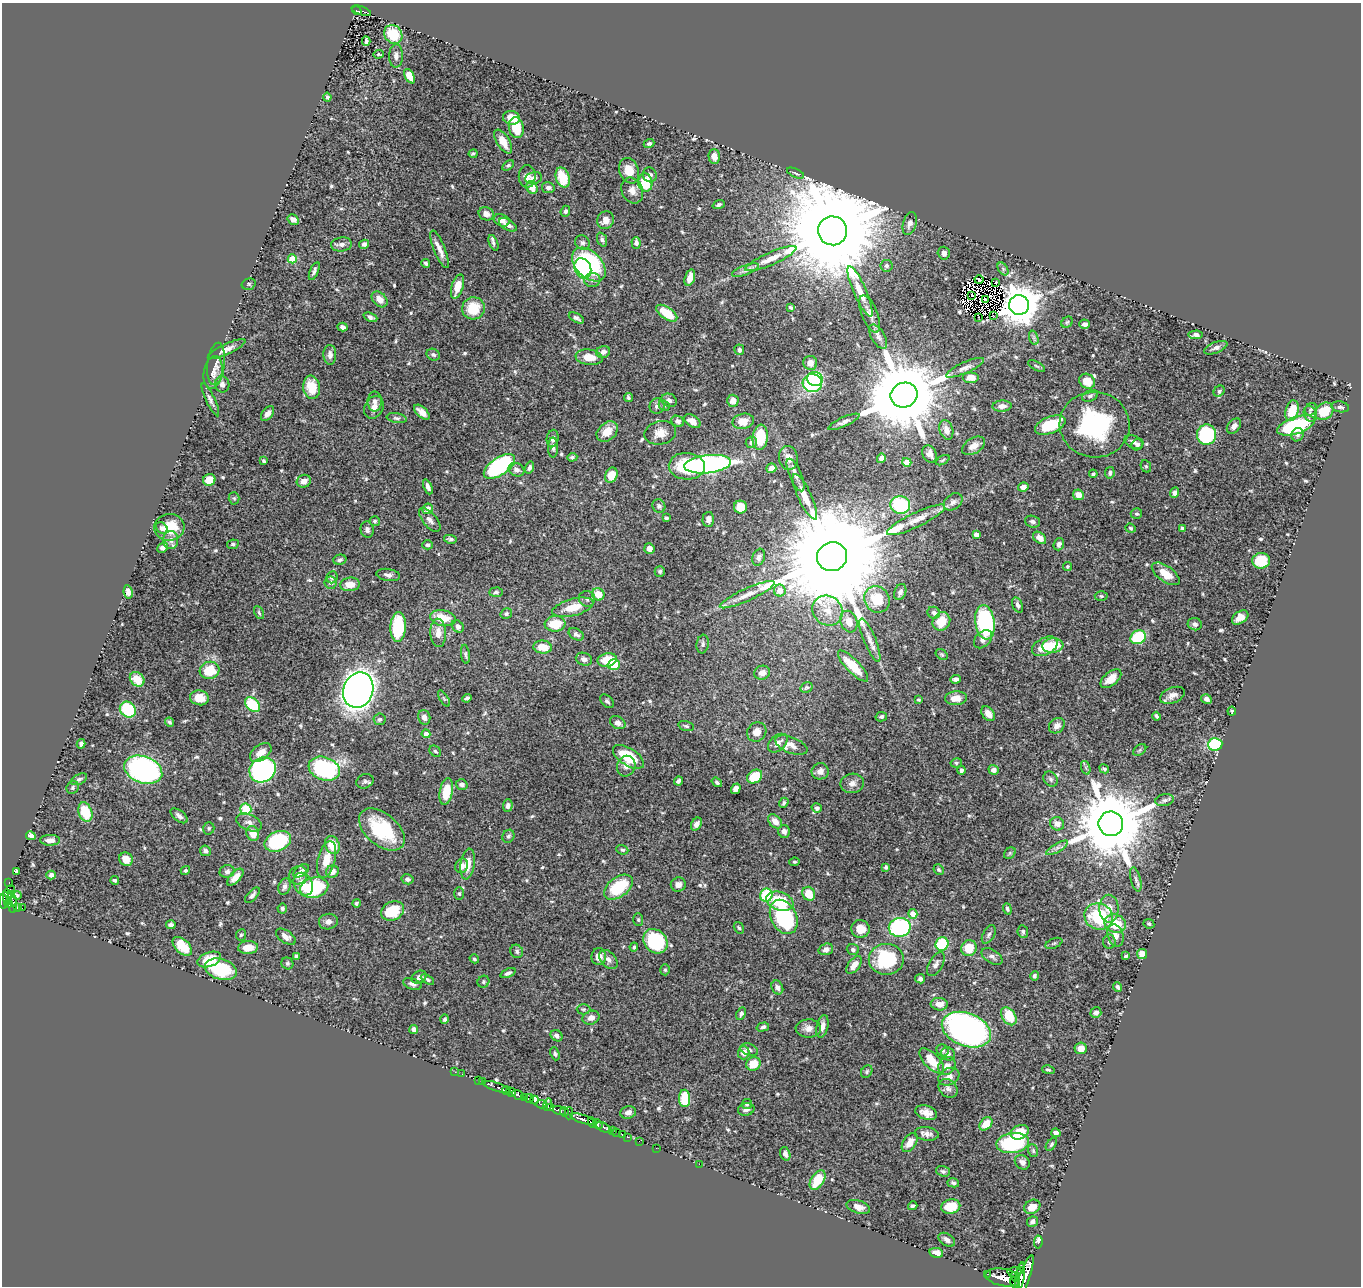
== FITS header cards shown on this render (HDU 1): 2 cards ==
NAXIS1  =                 1359
NAXIS2  =                 1284

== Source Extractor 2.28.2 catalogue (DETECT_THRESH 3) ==
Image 1359 x 1284 px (HDU 1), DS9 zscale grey, 1 PNG px = 1 image px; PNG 1363 x 1288 px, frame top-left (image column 1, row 1284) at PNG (2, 3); each listed source drawn as its Kron ellipse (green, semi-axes under 4 px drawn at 4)
Background 0.614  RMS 0.014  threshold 0.0422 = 3 sigma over >= 5 px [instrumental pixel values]
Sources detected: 623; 5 with non-positive FLUX_AUTO (blend fragments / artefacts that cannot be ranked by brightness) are neither listed nor drawn; of the other 618, the 500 brightest by FLUX_AUTO listed and drawn (118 fainter detections omitted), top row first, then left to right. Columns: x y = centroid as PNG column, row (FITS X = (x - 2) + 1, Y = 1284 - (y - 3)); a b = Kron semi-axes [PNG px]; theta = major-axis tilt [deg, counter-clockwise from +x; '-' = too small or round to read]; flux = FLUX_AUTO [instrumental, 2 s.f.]
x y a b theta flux
357 11 5 4 - 49
361 11 10 3 -20 55
393 34 10 8 -50 30
366 41 4 3 - 2.4
378 54 5 4 - 1.5
396 56 11 7 89 4.1
410 76 8 4 -60 15
327 97 4 3 - 1.8
511 118 8 6 -12 13
516 128 10 7 -79 22
503 142 13 6 -58 12
649 144 5 4 - 2.2
473 154 4 3 - 1.5
714 156 7 6 - 7.8
508 165 6 4 37 1.5
629 171 13 9 -67 14
795 173 9 3 -24 1.6
650 175 7 7 - 3.7
527 176 11 8 -90 7.2
563 177 10 7 -74 25
534 178 8 6 14 4.4
645 183 9 7 -81 31
532 188 6 5 - 9.7
548 188 6 5 - 3.6
632 191 13 10 -66 7.8
719 205 6 4 20 2.1
565 211 5 4 - 2.5
486 214 8 6 -22 5.4
293 219 6 4 -32 5.9
502 220 8 6 -23 6
605 220 9 8 - 8.7
910 223 12 6 73 4.3
508 225 10 5 -31 4.5
832 231 14 14 - 33000
602 239 7 5 -68 2.3
493 243 8 4 -66 2.6
582 243 8 7 - 2.8
636 243 6 4 -87 3.9
341 244 10 7 7 4.3
364 244 5 4 - 2.9
440 249 20 5 -68 7.8
944 253 6 6 - 4.5
292 259 4 4 - 21
771 259 28 6 24 13
426 263 4 3 - 2.1
589 265 20 13 -45 130
886 266 6 6 - 2.2
583 268 10 8 -68 75
1003 269 7 4 -57 2
745 270 14 4 21 4.1
314 271 10 4 68 2.6
690 278 8 4 72 9.9
979 279 4 3 - 1.7
592 280 8 7 - 3.5
996 283 2 2 - 3.8
249 284 7 5 16 1.7
457 286 12 5 73 15
860 291 27 6 -66 13
972 295 3 2 - 1.4
380 299 9 6 -46 8.2
985 299 3 2 - 1.6
1019 305 10 10 - 3100
790 307 4 3 - 1.6
473 308 11 11 - 25
667 313 12 6 -34 23
870 314 20 8 -68 7.1
993 315 2 2 - 1.4
370 317 7 4 -23 3.2
978 317 3 2 - 1.5
576 318 8 4 -29 2.6
1067 322 6 5 - 1.6
1085 324 5 4 - 3.5
343 327 5 4 - 3.4
1196 335 7 4 3 3.4
878 337 13 6 -59 4.8
1034 338 7 4 -72 2.1
1216 348 12 5 21 3.9
226 349 21 5 25 6
739 350 5 5 - 2.5
603 352 7 6 - 4.2
330 355 10 6 -88 4.7
433 355 7 5 -28 2.3
589 357 13 7 -7 13
810 363 7 7 - 7.7
216 364 21 8 83 6.5
1036 366 9 4 -27 1.5
965 368 21 5 24 5.4
213 372 16 9 80 8.8
971 377 8 5 0 10
815 379 8 7 - 44
1087 381 8 7 - 16
812 383 10 9 - 77
222 384 8 7 - 4.6
312 387 12 8 -81 22
1219 391 6 5 - 1.7
904 395 14 12 20 15000
1090 396 8 5 23 2.2
628 398 5 4 - 1.8
210 400 18 4 -65 3.7
669 400 8 6 -29 3.8
375 401 10 7 -90 3.9
733 401 6 5 - 8
657 406 8 7 - 3.8
664 406 6 4 -43 1.6
1002 406 9 5 3 5.6
374 407 12 9 62 7.5
1340 407 9 5 -10 2.5
1311 409 7 5 46 1.6
1292 411 10 6 73 25
1324 411 10 8 37 24
422 412 10 5 -42 7
268 413 8 5 52 4.4
1310 414 8 6 -66 3.1
397 418 10 5 -10 2.3
678 421 6 5 - 3.5
692 421 9 5 -32 8.6
743 421 11 7 12 14
844 422 17 4 24 3.9
1050 425 16 8 21 40
1095 425 35 33 -9 110
1296 425 20 8 19 89
1234 426 8 6 48 4.8
946 430 10 6 -73 5.5
607 432 12 8 42 12
660 433 16 11 13 10
1206 435 10 9 - 95
1298 435 7 6 - 3.1
760 437 12 7 83 36
553 438 9 6 80 3.7
751 442 6 5 - 2.9
1134 442 9 6 -26 4.6
1138 444 6 5 - 2.2
974 446 13 7 31 7.2
553 448 10 5 -89 2.7
929 454 9 7 -62 5.2
572 457 5 4 - 1.7
788 458 12 9 -81 8.2
881 458 5 4 - 6.2
943 460 7 4 28 1.5
264 461 4 3 - 1.7
907 462 4 4 - 18
708 464 23 9 6 220
499 466 18 8 34 140
687 466 18 13 -3 62
1146 466 6 5 - 1.6
530 468 6 4 74 2.7
771 468 5 4 - 5.8
516 470 8 6 -28 5.2
1110 473 6 4 79 2.4
1093 474 4 3 - 1.9
611 475 8 6 66 15
795 475 17 6 -67 5.6
209 480 6 6 - 18
304 481 7 6 - 7
428 487 8 4 -67 3.7
1023 487 5 4 - 7.7
1175 493 5 4 - 4.1
1078 495 5 5 - 7.3
805 497 25 6 -65 15
234 498 6 5 - 1.5
953 502 10 7 36 4.3
900 505 10 8 -13 58
659 506 7 6 - 2.5
740 507 6 6 - 17
427 509 5 5 - 7.5
1136 514 5 5 - 1.7
666 518 4 3 - 1.5
708 519 7 6 - 4
430 520 14 7 -50 5.3
916 520 32 7 26 13
375 521 5 5 - 1.8
1033 522 8 5 -17 2.9
169 527 15 13 6 21
162 528 7 5 -43 2.9
1130 528 5 4 - 1.6
1182 528 4 3 - 1.9
367 530 8 6 -75 3.9
976 534 4 4 - 6.7
1039 538 7 5 -39 7.1
450 539 6 4 -10 2.2
171 540 9 7 -89 5
233 544 6 4 10 1.8
1059 544 6 5 - 3.1
427 545 5 4 - 1.8
163 547 6 4 42 3.6
649 549 5 5 - 7.3
759 557 9 6 69 3.2
832 557 15 14 - 45000
340 560 7 5 14 2.4
1261 561 9 8 - 34
1067 567 4 4 - 1.5
660 571 5 5 - 2.1
1166 574 16 8 -36 15
388 575 12 6 -9 4.1
332 577 6 5 - 2.9
331 583 6 6 - 3
350 584 10 7 6 13
780 591 6 6 - 9.8
128 592 6 4 -80 7.1
496 592 7 4 3 1.8
900 592 8 6 67 3.4
598 594 6 6 - 16
747 595 30 6 24 11
1101 596 6 4 -2 1.5
587 599 8 8 - 3.3
877 599 14 12 -54 27
1018 605 8 5 -66 2.7
573 607 21 8 15 19
827 611 16 14 -40 16
259 613 7 4 -63 1.6
506 613 6 5 - 2
934 613 6 6 - 2.7
1240 617 9 5 34 7.4
443 618 13 8 -10 19
941 621 9 8 - 19
849 622 11 8 -69 9.8
985 622 17 9 -82 130
555 624 10 8 5 25
1195 624 7 6 - 2.7
458 626 7 5 -50 3.2
398 627 15 7 87 61
438 633 14 7 -88 9
576 634 8 5 -28 2.8
1138 637 8 6 30 56
983 639 11 7 45 5.1
870 640 23 6 -68 7.6
703 644 9 6 82 3.1
1045 646 14 8 27 19
1053 646 11 7 6 29
543 647 9 6 -6 14
465 654 9 4 -82 2
942 654 6 4 -35 1.5
584 659 8 6 -16 3.9
607 660 10 6 12 23
614 665 6 5 - 22
853 666 20 6 -46 26
210 670 10 8 16 28
762 673 8 7 - 5.9
137 679 8 6 -42 19
956 679 5 4 - 3.2
1111 679 12 7 40 11
806 687 6 5 - 1.6
358 690 18 15 70 970
1172 695 13 7 23 6.1
199 698 9 7 -12 14
444 698 9 4 -59 1.7
467 698 5 4 - 2
956 698 11 7 2 11
1206 699 5 4 - 3.6
918 700 3 3 - 1.5
607 701 8 5 -44 2.3
252 704 8 6 -42 38
128 710 9 7 -39 56
1232 711 4 3 - 1.7
988 714 8 6 -51 6.5
1156 716 4 3 - 2
424 717 7 6 - 5.1
881 717 6 4 12 2.2
380 719 6 5 - 2
169 722 5 3 - 1.9
618 723 8 6 -30 4.6
686 726 8 5 -15 1.8
1057 726 8 7 - 6.3
757 732 10 9 - 7.7
426 734 4 4 - 6
778 743 11 7 42 7
81 744 4 4 - 3.1
1215 744 7 6 - 62
791 745 17 8 -22 8
1140 750 7 4 37 1.6
435 751 6 5 - 1.7
261 752 12 7 36 9.6
628 757 17 8 -32 36
956 763 5 4 - 1.6
626 766 10 9 - 4.9
1086 768 7 4 -72 1.7
324 769 16 11 -19 120
1104 769 5 4 - 1.8
143 770 20 13 -20 240
263 770 14 12 36 240
961 770 4 3 - 2.6
994 770 5 4 - 4.3
820 771 8 8 - 5.4
755 777 8 6 36 27
79 779 8 5 27 2.6
1051 779 8 6 -53 2.7
365 781 9 7 22 2.6
678 781 4 3 - 2.4
717 782 6 4 -37 2.1
852 783 12 9 12 5.7
462 784 6 5 - 3.5
73 787 7 6 - 1.9
736 789 5 4 - 5.7
446 792 13 6 80 24
1165 800 9 6 10 2.9
784 803 5 4 - 1.7
508 806 6 4 85 3.1
817 808 5 4 - 3.1
246 809 6 5 - 42
85 812 10 6 -70 31
179 816 10 5 -38 3.6
775 821 8 5 -47 8.7
249 822 13 8 -22 5.5
696 824 7 5 58 4.4
1057 824 7 6 - 6.8
1111 824 12 12 - 12000
209 828 6 5 - 1.8
382 829 26 16 -40 56
784 831 6 6 - 4.4
253 833 8 6 -68 13
31 836 5 4 - 4.9
508 836 7 5 58 2.3
50 840 10 5 1 6.1
278 841 14 9 23 92
332 845 9 7 -68 20
1057 848 12 4 30 3.4
622 850 6 4 -23 1.9
205 851 5 5 - 2.9
1010 853 6 5 - 1.7
126 859 7 6 - 9.3
326 859 19 8 76 15
794 862 5 4 - 1.5
468 864 15 7 83 13
462 866 7 6 - 5.3
886 867 4 3 - 1.7
939 870 5 4 - 1.6
16 871 4 3 - 1.6
185 871 5 4 - 1.6
227 871 7 6 - 3.2
301 871 9 5 36 3.3
332 872 6 6 - 6.5
51 875 4 4 - 3.4
298 875 9 8 - 6.2
235 877 10 5 47 8.3
407 879 6 5 - 3
1136 879 12 5 -76 3.1
115 880 4 3 - 2.1
9 883 4 2 - 8.8
303 884 12 9 -61 11
678 884 7 7 - 4.6
285 887 8 6 70 3.7
618 887 16 10 36 42
314 888 14 10 15 78
10 890 5 3 - 33
459 894 6 5 - 1.9
809 894 7 6 - 18
11 895 3 2 - 26
17 895 4 3 - 1.5
252 895 9 4 49 3.2
766 895 6 6 - 52
7 897 8 4 -82 8.3
780 901 14 9 -18 42
4 902 7 4 -86 120
8 903 4 3 - 18
356 903 4 4 - 1.7
13 904 9 3 88 97
17 908 4 3 - 96
22 908 3 2 - 15
282 909 5 4 - 2
1007 909 6 4 -71 1.9
1109 909 14 9 -88 12
393 911 12 9 24 31
913 914 5 4 - 9.3
1099 916 14 13 - 59
784 917 18 12 -63 100
638 920 6 5 - 1.5
328 922 9 7 12 4.8
1115 924 11 9 -21 25
1149 924 5 4 - 1.6
171 925 5 4 - 2.5
900 927 11 9 11 160
739 928 6 4 -57 1.5
860 929 9 9 - 13
1023 931 6 5 - 2.2
989 934 10 5 60 2.5
241 935 6 5 - 1.6
1116 935 11 7 -73 6.1
286 937 11 6 -34 5.1
655 941 13 11 -45 72
1109 942 7 6 - 2.5
1054 943 9 5 23 1.7
942 944 7 6 - 52
182 946 12 7 -44 20
634 947 4 3 - 1.6
248 948 10 6 4 12
969 948 8 7 - 20
826 949 7 5 18 4.2
853 949 6 5 - 2.3
517 951 7 6 - 2.4
1142 954 5 5 - 7.7
296 956 4 4 - 2.8
1126 956 4 3 - 1.9
599 957 8 7 - 7.4
992 957 11 6 -31 3.9
209 959 12 7 20 25
474 959 5 4 - 1.6
608 959 11 7 -47 4.7
886 959 17 15 0 67
287 963 6 5 - 1.8
936 964 13 7 60 4.5
854 965 10 5 53 7.2
221 969 16 10 -16 48
665 970 5 4 - 1.6
508 973 8 4 25 2.7
1034 976 5 4 - 2
419 977 8 6 29 3.6
427 979 7 4 -31 2.1
920 979 5 4 - 2.2
483 982 6 5 - 1.9
412 984 9 5 -19 3.7
777 987 7 5 -63 3.7
1118 987 5 3 - 2.6
939 1004 8 6 -4 7.5
583 1009 7 5 1 1.7
1096 1013 5 5 - 3.1
741 1014 6 4 65 2.4
1009 1016 10 6 -56 25
591 1018 9 6 23 5.3
444 1019 5 4 - 2.1
822 1026 11 5 78 5.7
763 1027 6 4 15 2.3
808 1028 12 9 1 6.7
414 1029 4 4 - 4.3
966 1030 25 16 -21 420
557 1036 6 5 - 3
1081 1048 6 5 - 7.9
749 1050 9 6 -20 3.3
943 1050 6 5 - 2.4
744 1053 7 6 - 7.8
555 1054 7 4 -70 1.8
948 1054 7 6 - 3.4
932 1061 16 7 -46 22
753 1064 7 6 - 18
947 1066 9 8 - 6.4
1048 1070 6 4 -13 1.7
867 1071 7 5 60 1.6
455 1072 2 2 - 4.3
462 1074 2 2 - 4.7
949 1077 11 8 28 7.2
478 1080 2 2 - 7.2
482 1082 3 3 - 25
496 1087 14 3 -19 84
948 1088 10 8 -44 4.1
506 1091 4 3 - 140
511 1092 5 4 - 300
518 1095 6 4 -34 170
524 1097 4 3 - 40
685 1098 9 5 -88 34
529 1099 4 4 - 150
534 1100 4 3 - 220
542 1104 5 3 - 19
747 1104 5 5 - 2.1
548 1105 6 2 77 1.7
551 1107 3 2 - 37
746 1109 8 6 13 3.8
559 1110 6 3 -18 170
565 1112 4 3 - 70
628 1112 8 6 13 4.5
569 1113 6 3 89 45
926 1113 11 7 -18 7.2
583 1119 13 4 -19 480
592 1123 6 4 -66 290
598 1124 5 3 - 100
986 1124 7 5 46 14
604 1127 8 3 -26 61
612 1130 3 2 - 22
616 1132 2 2 - 11
1020 1132 9 7 23 18
1056 1133 4 4 - 4.1
927 1134 12 7 -7 4.9
622 1135 3 2 - 16
628 1137 3 2 - 12
639 1141 2 2 - 7.6
910 1143 11 6 56 9.1
1013 1143 16 10 9 84
1051 1144 7 4 53 1.9
656 1148 2 2 - 6.8
1033 1151 6 5 - 1.6
785 1154 7 5 -73 3.5
1022 1162 8 6 -43 4.1
699 1164 2 2 - 21
943 1171 7 5 -19 2.2
818 1180 11 6 57 26
953 1183 6 4 -15 1.8
913 1206 5 3 - 2
951 1206 10 7 13 19
858 1207 12 6 -19 6
1032 1207 8 6 31 12
1032 1222 5 5 - 3.1
947 1240 9 5 -33 4.7
1038 1242 6 3 83 8.5
936 1253 7 5 -12 7.4
1021 1270 4 2 - 100
1014 1272 7 5 2 180
988 1274 3 2 - 38
1025 1275 21 5 72 1300
1020 1276 14 4 81 850
1003 1277 17 8 -12 900
1015 1277 5 3 - 130
1015 1283 6 2 -63 110
At the frame edge (FLAGS 8, measured only in part): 1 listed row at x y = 4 902
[118 fainter detections neither listed nor drawn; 5 non-positive-flux detections neither listed nor drawn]